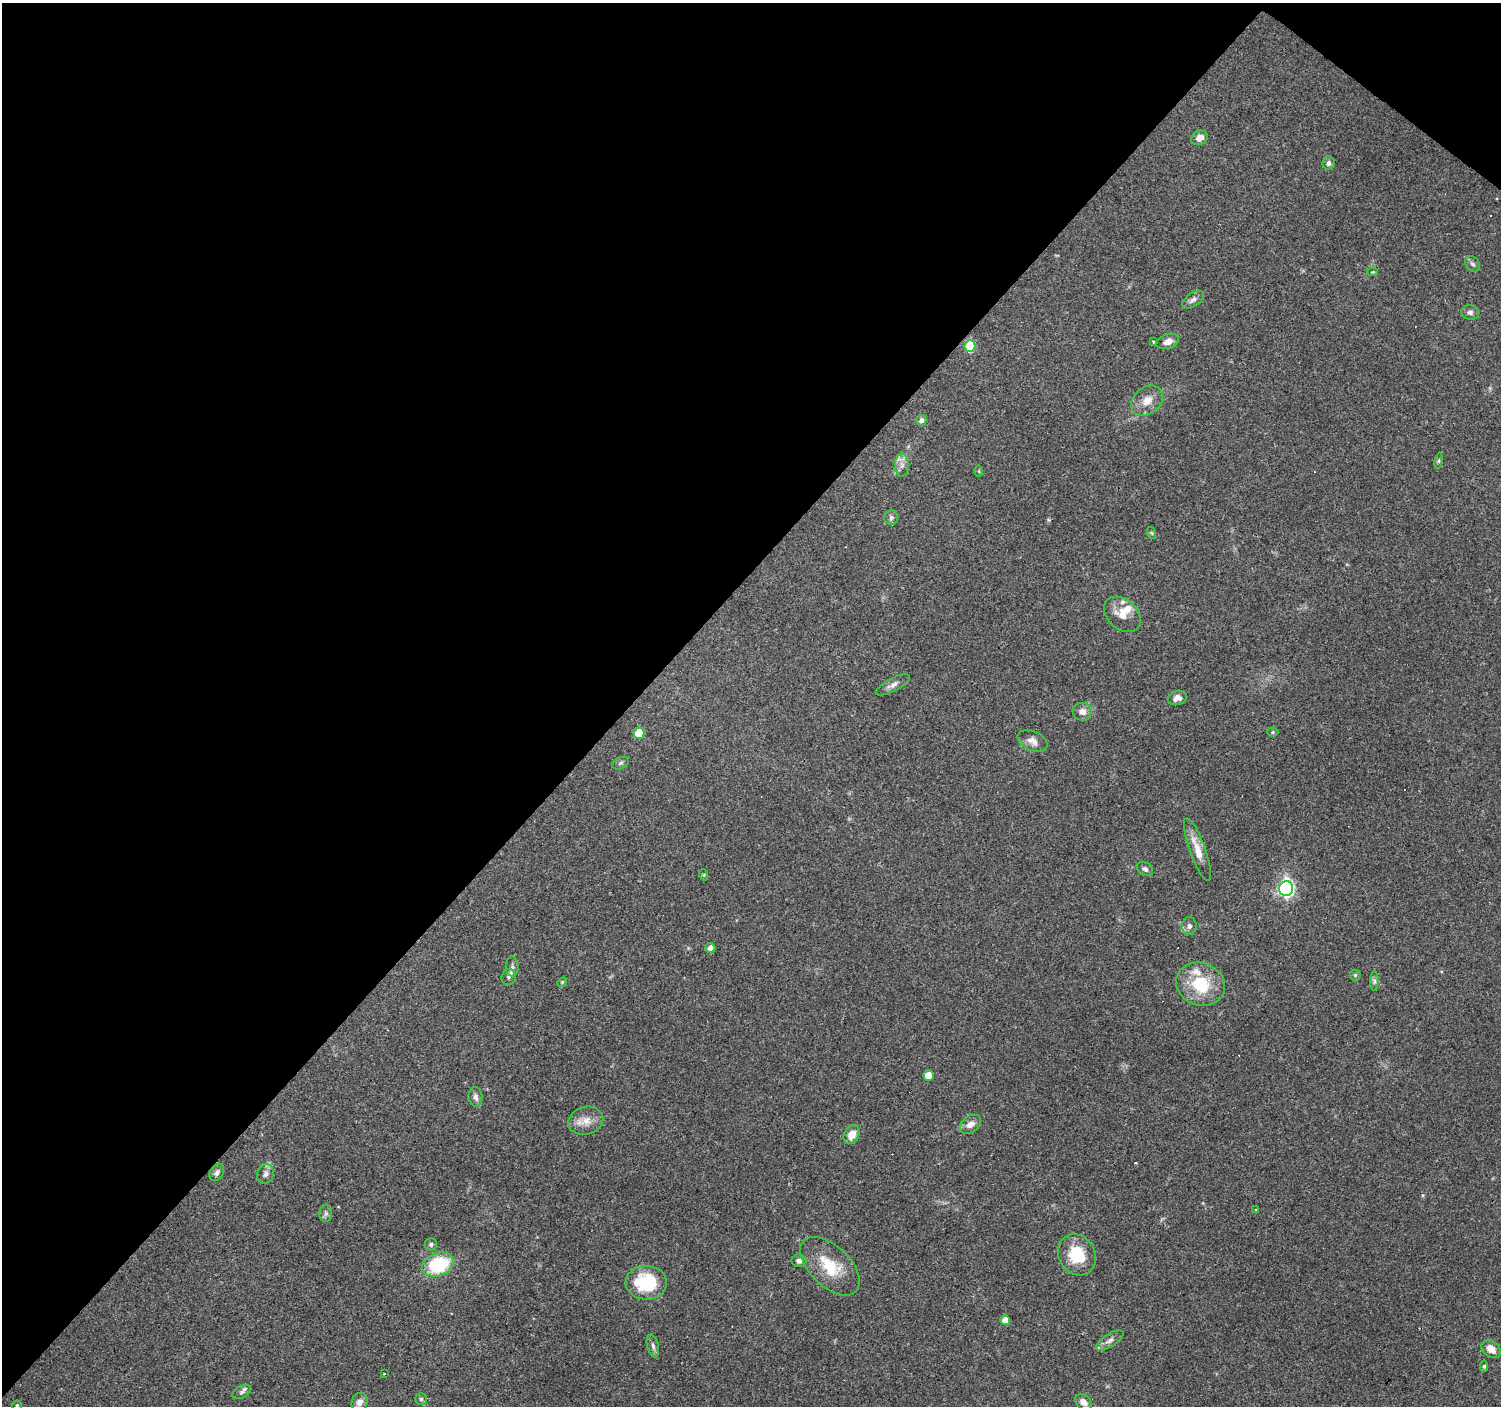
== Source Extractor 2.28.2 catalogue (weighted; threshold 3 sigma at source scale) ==
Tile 2 of 4 x 4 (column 2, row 1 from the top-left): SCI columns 1500-2998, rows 4382-5785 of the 6000 x 6021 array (HDU 1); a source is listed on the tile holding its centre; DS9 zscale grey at full resolution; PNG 1503 x 1408 px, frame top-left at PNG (2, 3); each listed source drawn as its Kron ellipse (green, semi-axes under 4 px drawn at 4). Shown black and unused: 43% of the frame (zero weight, under 3 of 4 exposures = <1% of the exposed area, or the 3 px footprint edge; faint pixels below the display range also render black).
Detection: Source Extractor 2.28.2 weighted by HDU 2 'WHT'; one run over the whole footprint, this tile lists its part. Background 0.0746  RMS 0.0054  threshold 0.0242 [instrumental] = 3 sigma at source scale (4.5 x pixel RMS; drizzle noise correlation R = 1.50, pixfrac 1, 0.0396/0.0396 arcsec/px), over >= 5 px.
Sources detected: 68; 3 cosmic-ray / hot-pixel residue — neither listed nor drawn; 3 inside a brighter listed object's ellipse — not listed separately; the other 62 listed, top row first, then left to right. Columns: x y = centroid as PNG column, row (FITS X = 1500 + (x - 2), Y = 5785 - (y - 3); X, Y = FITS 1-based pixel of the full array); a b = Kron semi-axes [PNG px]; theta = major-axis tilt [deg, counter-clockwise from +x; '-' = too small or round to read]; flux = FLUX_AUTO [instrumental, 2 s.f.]
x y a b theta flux
1199 138 8 7 - 3.7
1329 163 7 6 - 2
1473 264 8 6 -49 1.4
1373 272 5 4 - 0.56
1193 300 12 6 35 2.2
1470 312 9 7 -12 1.7
1153 341 3 3 - 0.73
1168 342 11 7 18 3.7
970 346 6 5 - 25
1147 401 17 13 39 6.6
921 420 5 5 - 2.1
1439 461 8 4 81 0.9
902 465 11 7 90 3
979 471 6 4 -89 0.61
891 517 7 7 - 1.4
1152 533 6 3 -71 0.6
1122 614 21 15 -42 8
893 685 19 6 28 3
1177 698 10 7 18 3
1082 712 9 9 - 3.8
1273 732 5 4 - 0.77
639 733 5 5 - 14
1032 741 16 9 -25 4
621 763 9 5 27 1.2
1197 850 33 8 -70 8.2
1145 869 9 6 -32 1.7
704 875 6 4 -72 0.61
1286 888 7 7 - 130
1189 926 9 7 -88 2
710 948 5 5 - 2.9
512 967 10 6 -89 1.9
1355 975 5 5 - 0.81
509 977 8 7 - 1.5
1374 981 10 4 90 1.4
562 982 5 4 - 0.62
1200 984 25 21 -21 25
928 1075 5 5 - 4.9
476 1097 10 7 -82 2.2
586 1121 18 13 15 6.7
970 1124 12 8 35 3.6
852 1135 10 7 60 6.4
217 1172 9 6 58 1.9
265 1174 10 8 70 2.4
1255 1210 3 2 - 0.61
326 1214 8 6 89 1.5
431 1244 6 6 - 1.3
1077 1255 21 18 -61 19
799 1261 7 6 - 1.8
438 1264 16 11 21 37
830 1266 36 20 -44 20
646 1283 20 17 -2 31
1005 1320 5 5 - 5.5
1110 1340 16 6 33 2.8
653 1346 11 5 -74 1.8
1491 1349 11 7 -41 5
1484 1366 5 4 - 0.86
385 1374 3 3 - 1.3
242 1392 10 6 26 1.8
421 1399 5 5 - 1.1
360 1402 10 8 71 2.9
1084 1402 9 6 -36 3.8
17 1405 5 4 - 0.68